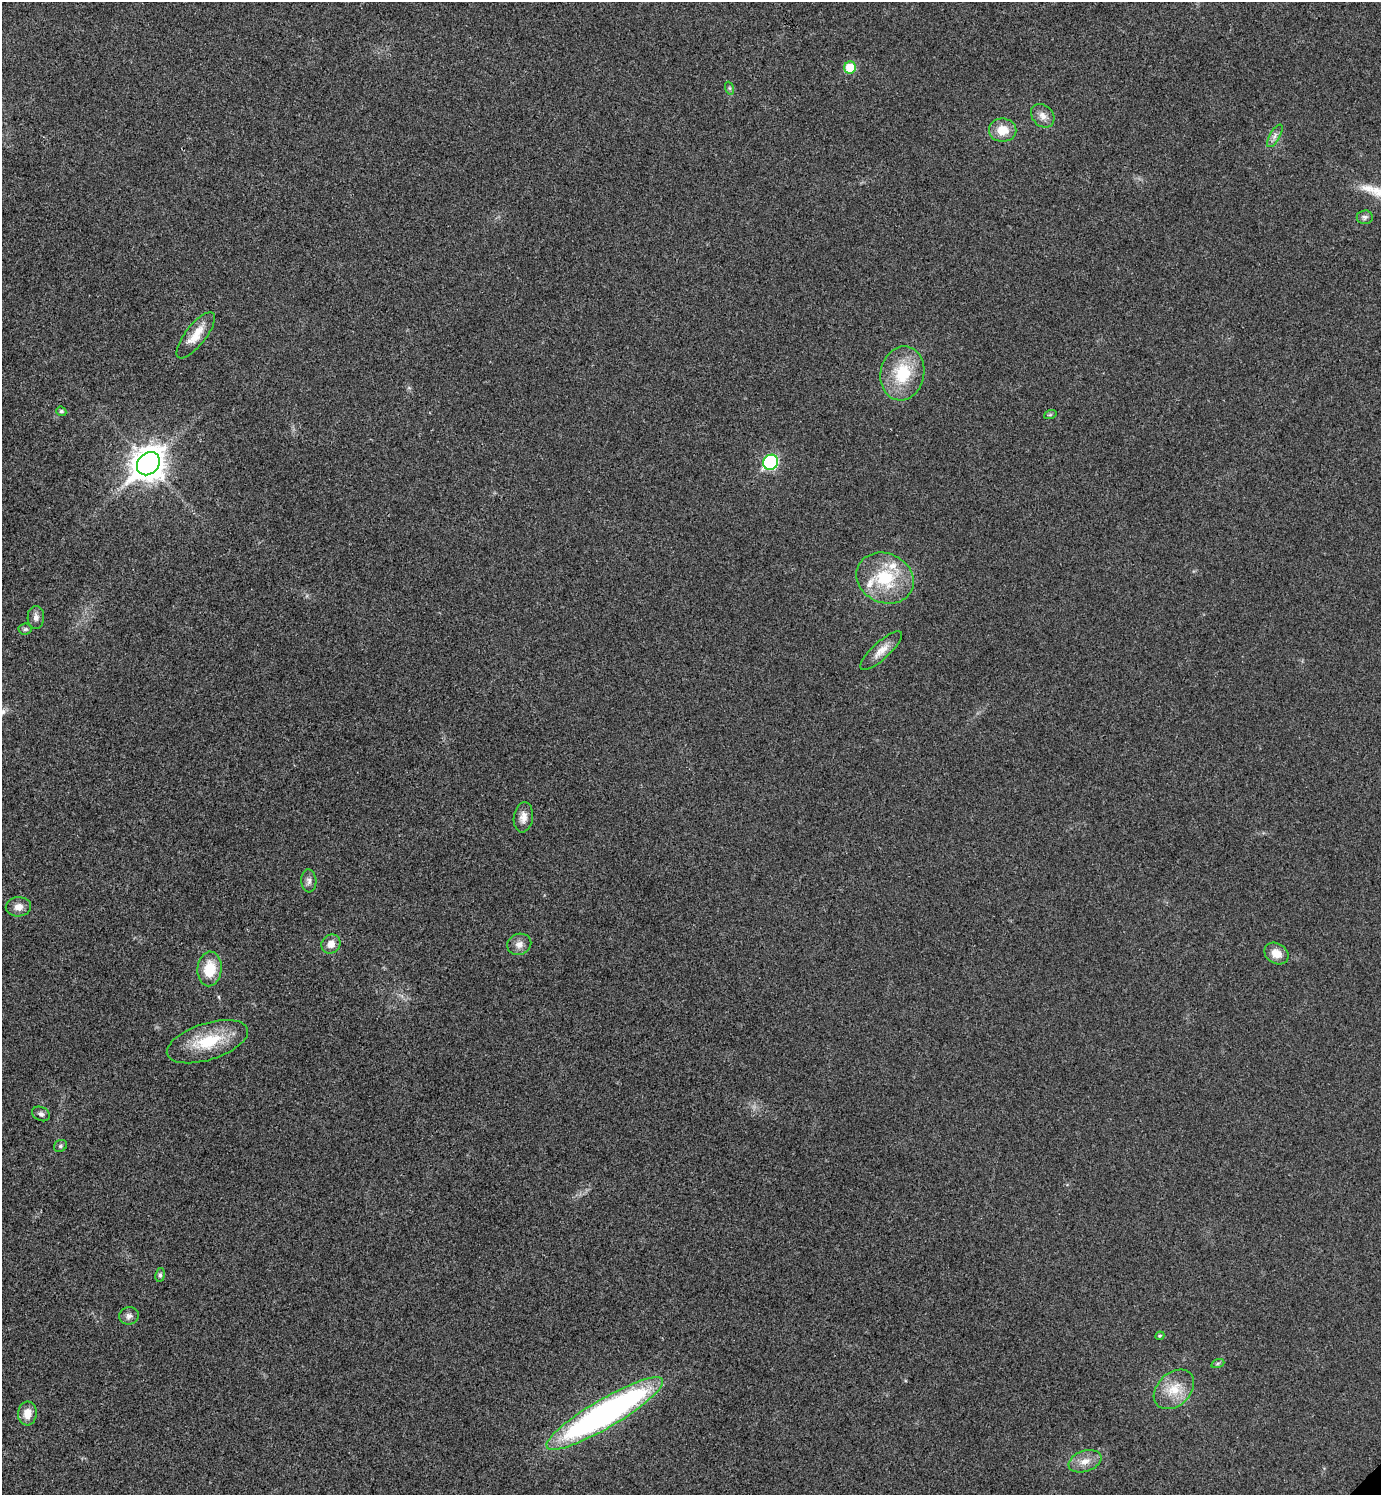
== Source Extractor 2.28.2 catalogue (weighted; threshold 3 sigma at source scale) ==
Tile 11 of 4 x 4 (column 3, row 3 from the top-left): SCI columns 3062-4440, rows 1497-2989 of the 5980 x 5981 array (HDU 1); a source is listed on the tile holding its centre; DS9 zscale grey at full resolution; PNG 1383 x 1497 px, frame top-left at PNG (2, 2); each listed source drawn as its Kron ellipse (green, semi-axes under 4 px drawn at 4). Shown black and unused: <1% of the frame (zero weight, under 3 of 4 exposures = <1% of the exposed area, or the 3 px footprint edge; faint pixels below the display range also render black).
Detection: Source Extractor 2.28.2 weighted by HDU 2 'WHT'; one run over the whole footprint, this tile lists its part. Background 0.0281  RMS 0.0053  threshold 0.0241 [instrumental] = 3 sigma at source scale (4.5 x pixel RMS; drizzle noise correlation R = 1.50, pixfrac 1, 0.05/0.05 arcsec/px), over >= 5 px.
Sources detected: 36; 2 inside a brighter listed object's ellipse — not listed separately; the other 34 listed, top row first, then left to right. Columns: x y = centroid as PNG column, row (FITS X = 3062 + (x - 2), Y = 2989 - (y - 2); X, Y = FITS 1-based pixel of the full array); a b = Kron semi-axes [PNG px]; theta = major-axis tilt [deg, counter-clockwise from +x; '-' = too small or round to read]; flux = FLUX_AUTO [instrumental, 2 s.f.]
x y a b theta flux
850 68 6 6 - 16
729 88 6 4 -71 0.82
1043 116 13 10 -47 3.9
1003 130 13 11 0 8.9
1275 136 13 5 60 2.2
1365 217 8 7 - 1.6
196 335 28 10 52 9.3
902 373 27 22 79 24
61 411 5 4 - 0.95
1050 415 6 4 19 0.75
771 462 8 7 - 67
148 464 13 10 46 880
885 578 29 24 -25 29
36 617 11 8 88 2.6
25 629 7 5 4 1
881 651 27 8 42 6.2
523 817 15 9 83 4.1
309 881 11 7 -85 2.3
18 907 12 9 2 4.3
331 944 10 9 - 4.8
519 944 12 10 22 3.6
1276 953 13 10 -32 6.1
209 969 17 12 85 14
207 1042 42 18 18 24
41 1114 9 6 -26 1.7
60 1146 7 5 33 1
160 1275 7 5 81 1.1
129 1316 10 8 8 2.4
1160 1336 4 4 - 0.62
1218 1363 7 4 19 0.87
1174 1389 23 16 43 13
27 1413 12 9 85 6.2
605 1414 67 14 30 210
1085 1461 17 10 19 5.7